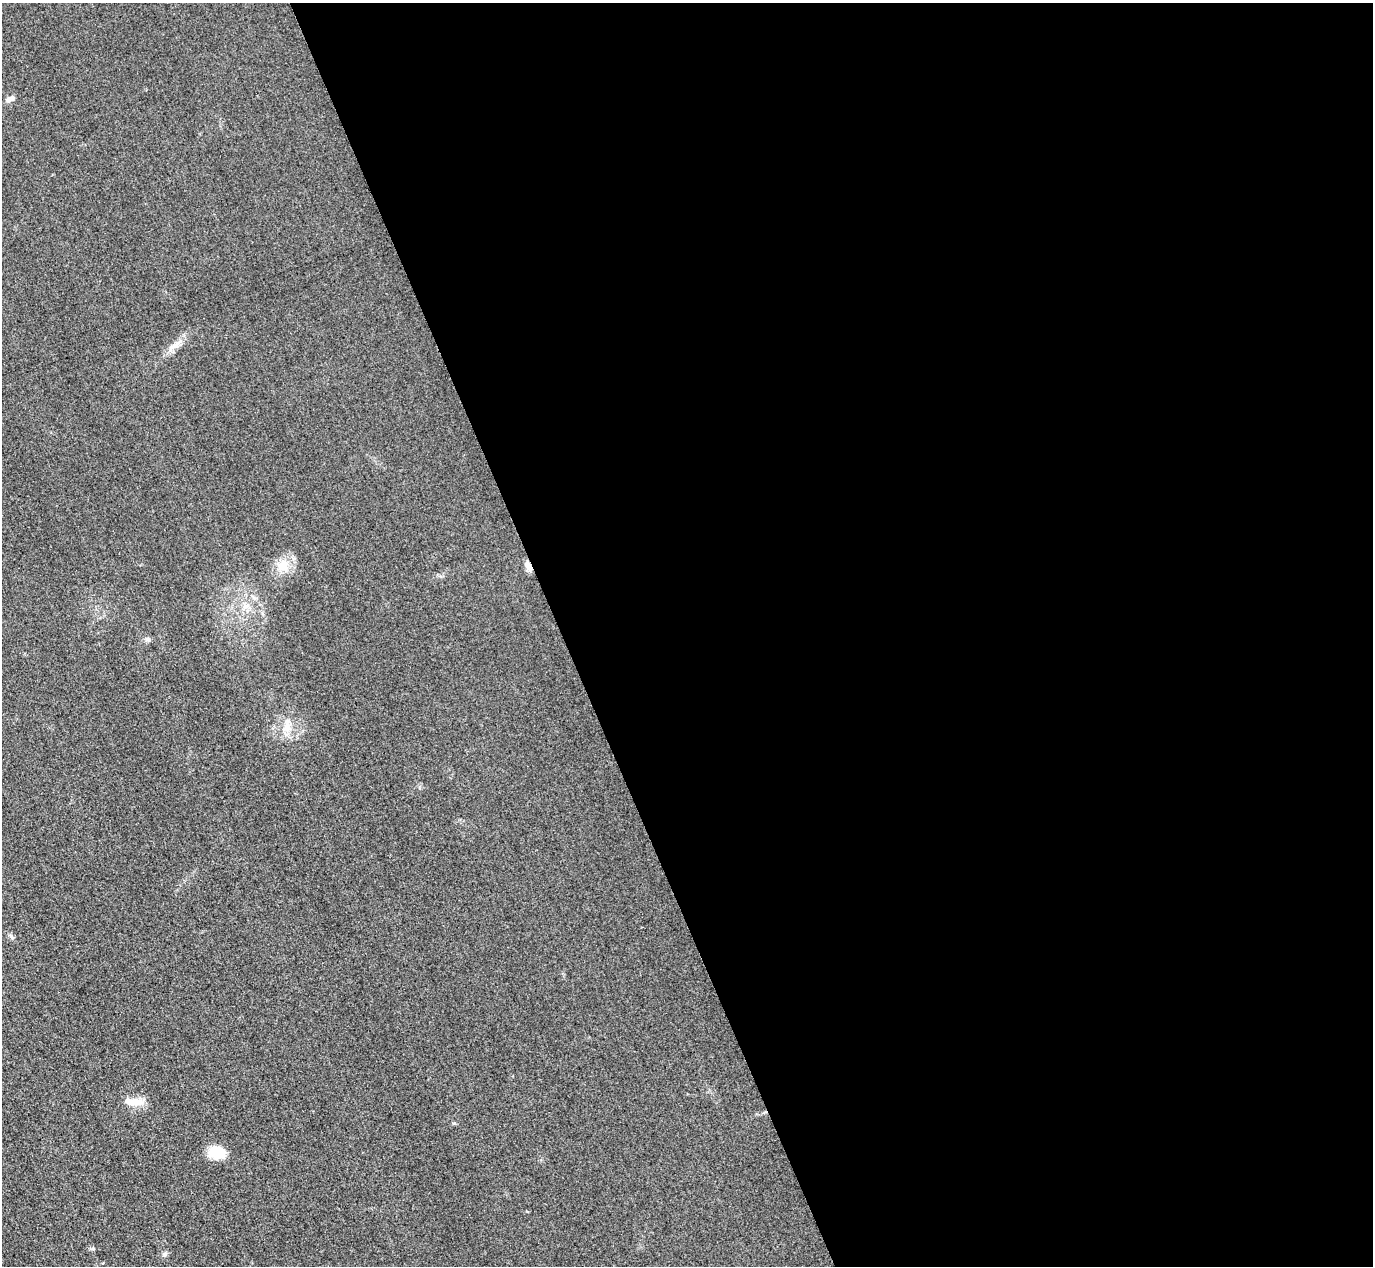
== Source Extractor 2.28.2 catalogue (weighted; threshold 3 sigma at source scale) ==
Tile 8 of 4 x 4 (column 4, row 2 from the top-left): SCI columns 4145-5515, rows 2833-4096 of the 5546 x 5533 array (HDU 1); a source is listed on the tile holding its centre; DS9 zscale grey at full resolution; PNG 1375 x 1268 px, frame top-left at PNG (2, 3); no overlay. Shown black and unused: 59% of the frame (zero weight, under 3 of 4 exposures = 3% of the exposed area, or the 3 px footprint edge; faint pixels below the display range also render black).
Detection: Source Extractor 2.28.2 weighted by HDU 2 'WHT'; one run over the whole footprint, this tile lists its part. Background 0.146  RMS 0.019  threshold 0.0864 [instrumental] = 3 sigma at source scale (4.5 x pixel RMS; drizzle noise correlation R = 1.50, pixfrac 1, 0.05/0.05 arcsec/px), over >= 5 px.
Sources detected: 12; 1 inside a brighter listed object's ellipse — not listed separately; the other 11 listed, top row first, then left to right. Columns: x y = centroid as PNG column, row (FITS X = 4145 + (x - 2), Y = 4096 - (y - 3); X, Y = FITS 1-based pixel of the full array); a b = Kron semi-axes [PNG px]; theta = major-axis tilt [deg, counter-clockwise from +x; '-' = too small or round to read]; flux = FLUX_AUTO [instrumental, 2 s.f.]
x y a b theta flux
10 99 11 5 21 9.6
175 346 15 6 27 13
283 566 15 14 - 30
528 566 13 6 -68 12
245 607 7 4 20 5.2
148 640 7 5 -49 4.4
287 728 13 10 75 20
134 1102 21 9 1 27
219 1152 19 16 -27 35
93 1249 6 4 -18 2.6
165 1255 7 6 - 4.7
Overlapping masked pixels (flux is a lower limit): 1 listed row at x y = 528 566
Unlisted compact peaks at least as high as the median listed source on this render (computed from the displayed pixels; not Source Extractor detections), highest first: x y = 11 936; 454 1123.